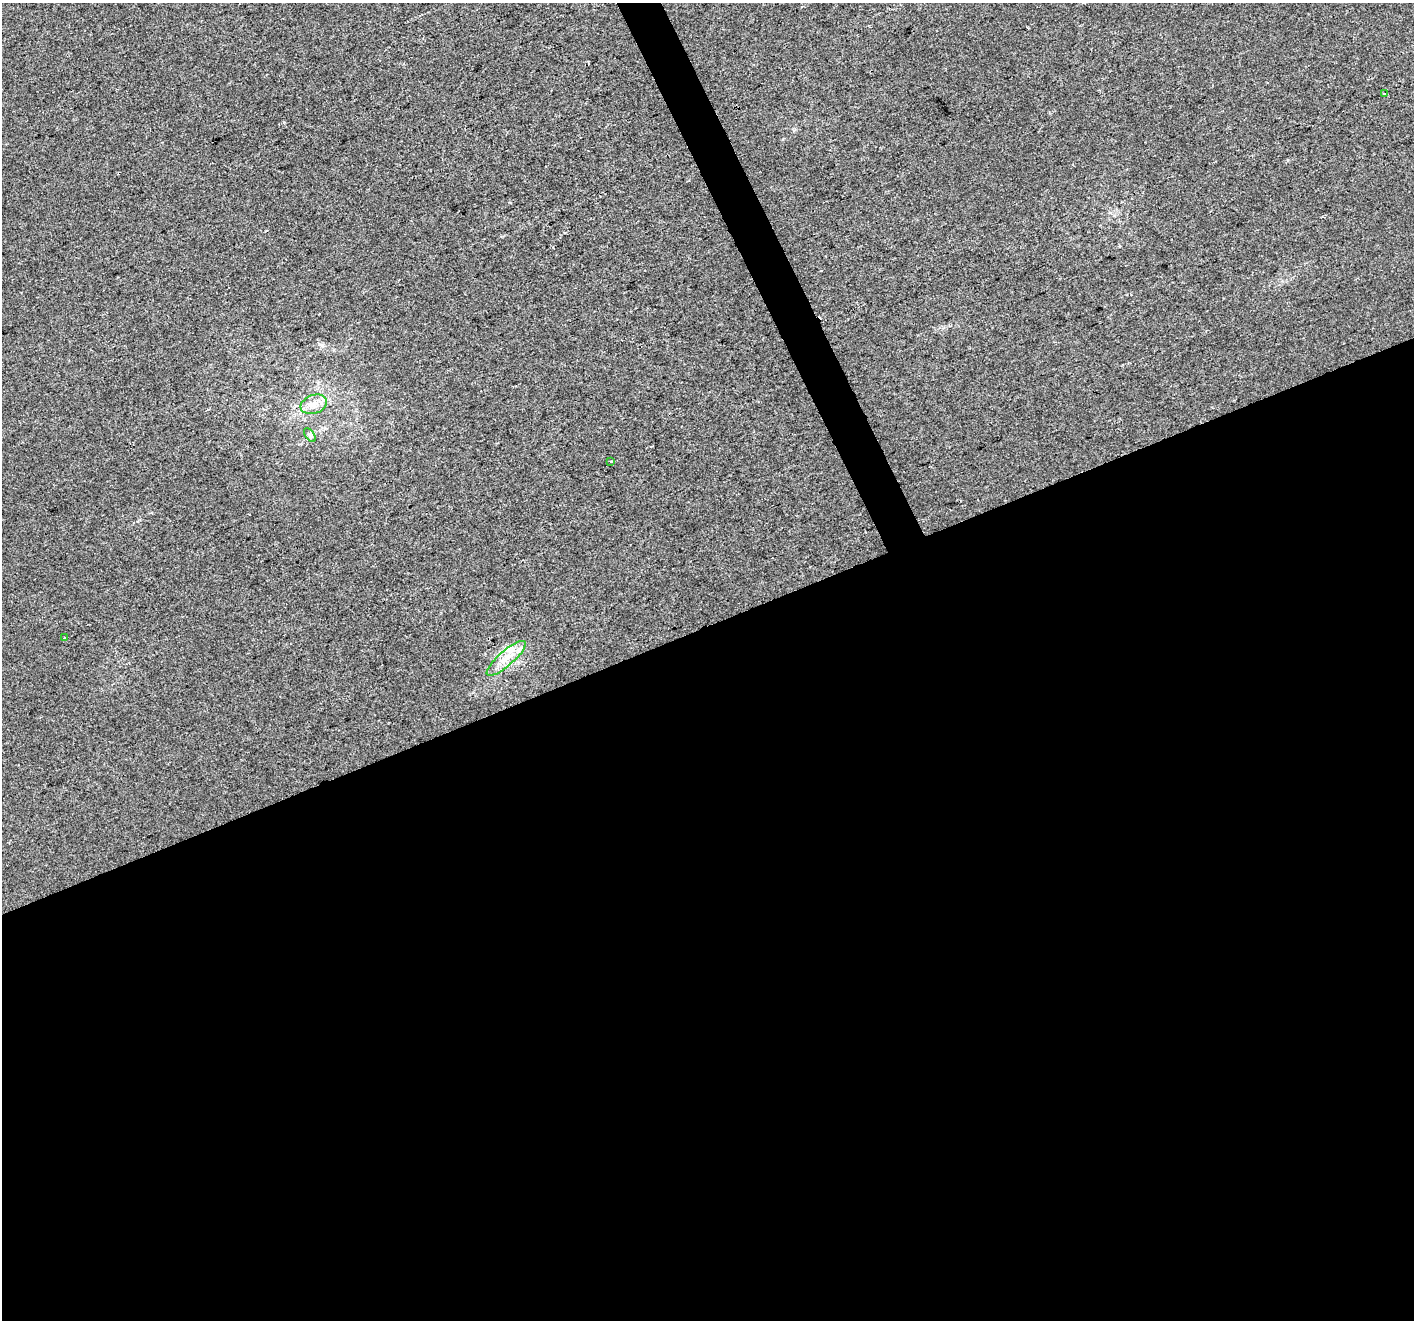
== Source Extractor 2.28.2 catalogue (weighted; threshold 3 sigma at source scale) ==
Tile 15 of 4 x 4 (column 3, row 4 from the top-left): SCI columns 2825-4236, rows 146-1463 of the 5647 x 5507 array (HDU 1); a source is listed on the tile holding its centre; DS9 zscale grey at full resolution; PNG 1416 x 1322 px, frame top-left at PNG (2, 3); each listed source drawn as its Kron ellipse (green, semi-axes under 4 px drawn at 4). Shown black and unused: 54% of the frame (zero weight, under 2 of 3 exposures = <1% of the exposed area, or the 3 px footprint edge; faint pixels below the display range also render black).
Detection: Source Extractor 2.28.2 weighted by HDU 2 'WHT'; one run over the whole footprint, this tile lists its part. Background 0.00657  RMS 0.0046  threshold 0.0208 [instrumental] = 3 sigma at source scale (4.5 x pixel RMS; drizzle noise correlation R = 1.50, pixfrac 1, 0.0396/0.0396 arcsec/px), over >= 5 px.
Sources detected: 8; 1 cosmic-ray / hot-pixel residue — neither listed nor drawn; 1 inside a brighter listed object's ellipse — not listed separately; the other 6 listed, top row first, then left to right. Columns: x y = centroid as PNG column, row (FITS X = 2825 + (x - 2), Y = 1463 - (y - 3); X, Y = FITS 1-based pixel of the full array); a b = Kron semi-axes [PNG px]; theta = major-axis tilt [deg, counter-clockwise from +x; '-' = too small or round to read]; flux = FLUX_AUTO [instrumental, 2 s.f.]
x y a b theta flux
1384 93 3 3 - 4.2
314 404 13 9 19 4.3
310 435 8 4 -54 0.96
611 462 3 2 - 0.61
65 637 4 2 - 0.38
506 658 25 7 41 6.6